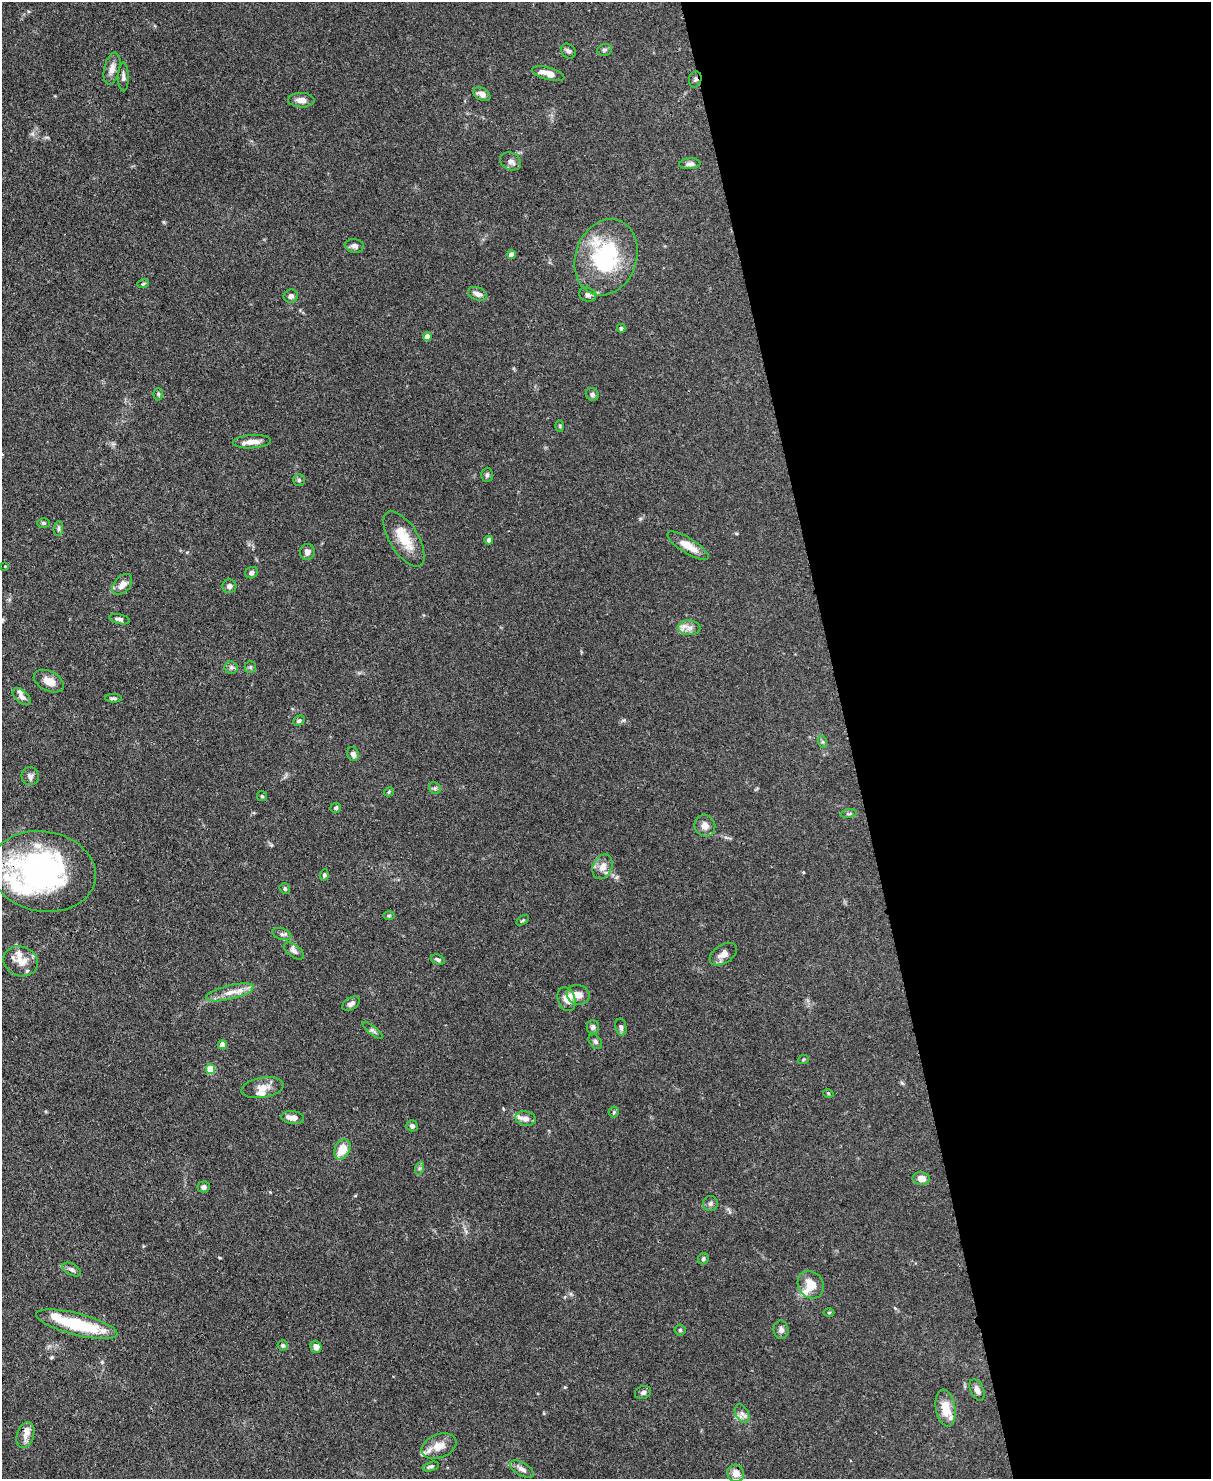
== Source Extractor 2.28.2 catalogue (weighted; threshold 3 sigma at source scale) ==
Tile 8 of 4 x 3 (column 4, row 2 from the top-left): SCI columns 3703-4911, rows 1687-3163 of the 4987 x 4969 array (HDU 1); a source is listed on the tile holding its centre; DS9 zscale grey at full resolution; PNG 1213 x 1481 px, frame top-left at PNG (2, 2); each listed source drawn as its Kron ellipse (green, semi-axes under 4 px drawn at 4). Shown black and unused: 30% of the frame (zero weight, under 3 of 4 exposures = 9% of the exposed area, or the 3 px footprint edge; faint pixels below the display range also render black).
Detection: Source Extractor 2.28.2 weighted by HDU 2 'WHT'; one run over the whole footprint, this tile lists its part. Background 0.072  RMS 0.0041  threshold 0.0183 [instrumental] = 3 sigma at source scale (4.5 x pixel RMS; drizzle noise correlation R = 1.50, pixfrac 1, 0.05/0.05 arcsec/px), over >= 5 px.
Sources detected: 118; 15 inside a brighter listed object's ellipse — not listed separately; the other 103 listed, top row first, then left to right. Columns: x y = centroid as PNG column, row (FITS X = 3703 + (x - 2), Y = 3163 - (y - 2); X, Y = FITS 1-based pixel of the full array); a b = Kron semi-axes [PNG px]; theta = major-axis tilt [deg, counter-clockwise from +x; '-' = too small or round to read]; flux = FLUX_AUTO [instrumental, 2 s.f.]
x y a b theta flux
604 50 7 5 14 0.92
568 51 8 6 -47 1.1
112 69 16 8 78 2.9
548 74 16 6 -16 3.8
123 77 14 5 -90 1.4
695 79 8 6 77 0.96
482 94 9 6 -27 2
301 100 13 7 -1 2.8
511 161 11 8 -27 1.8
690 164 10 5 4 1.6
354 246 9 6 -7 1.4
511 254 4 4 - 3.8
606 257 39 30 71 38
143 284 6 3 19 0.47
478 294 10 6 -22 2.2
588 295 9 6 -23 1.6
291 296 7 6 - 1.3
621 328 4 4 - 1
427 336 4 4 - 4.2
158 394 6 5 - 0.66
592 394 7 6 - 1.1
560 426 6 4 -89 0.5
252 442 19 6 4 3.3
487 475 7 5 86 0.77
299 480 6 5 - 0.75
43 523 6 5 - 0.68
58 529 7 5 85 0.81
404 539 31 14 -58 10
489 540 4 4 - 2.5
688 546 24 7 -32 5.3
307 552 8 7 - 1.9
5 566 2 2 - 0.32
251 573 6 5 - 1.1
122 585 12 8 48 3.2
229 586 7 6 - 1.4
120 619 10 5 -13 1.2
689 628 11 7 -1 2.4
231 667 6 6 - 0.95
250 667 6 5 - 0.63
49 681 16 10 -26 3.8
22 697 11 6 -42 1.8
113 698 8 4 -3 0.8
299 721 6 4 30 0.81
823 742 6 4 -71 0.65
353 754 7 6 - 1.7
30 776 9 8 - 1.5
435 788 6 5 - 0.82
389 792 5 4 - 0.42
262 796 5 5 - 0.63
336 808 5 5 - 0.65
849 814 8 4 8 0.75
705 826 11 10 - 2.7
603 867 13 9 64 3.6
43 871 53 40 -10 89
324 875 6 4 81 0.78
285 889 5 5 - 0.67
389 915 5 3 - 0.48
523 920 7 4 31 0.5
282 934 10 5 -18 1.1
294 951 12 6 -36 1.6
723 954 15 9 33 3.1
438 960 7 5 -19 0.81
21 961 17 14 -19 5.3
230 992 24 7 14 4.8
578 995 12 9 -15 3
566 999 12 8 -70 3.5
351 1004 10 6 33 1.4
593 1027 7 6 - 1.3
621 1027 8 5 -79 1.1
373 1030 12 4 -38 0.94
595 1041 8 5 -52 0.92
222 1045 4 4 - 4
803 1060 5 3 - 0.37
210 1069 5 4 - 9.8
262 1088 21 10 9 4
828 1093 5 3 - 0.36
614 1112 5 5 - 0.6
293 1118 11 6 -6 3.2
526 1118 10 7 -10 2.2
412 1126 5 5 - 1.1
342 1149 11 7 63 6.5
420 1168 6 4 70 0.74
921 1178 8 6 -10 3.6
204 1187 6 5 - 1.4
710 1203 7 7 - 1.2
703 1259 6 5 - 0.78
72 1269 10 5 -28 1.2
811 1285 14 12 -54 6
829 1312 5 3 - 0.38
77 1324 42 11 -14 23
680 1330 5 5 - 0.67
781 1330 9 7 -85 1.5
283 1345 5 5 - 0.81
316 1347 6 5 - 2.1
977 1390 11 6 -66 1.8
643 1392 8 6 22 1.2
945 1408 19 10 -80 7.5
742 1413 10 6 -62 1.7
25 1435 13 8 71 2.9
439 1446 18 11 21 4.7
431 1466 8 4 15 0.87
522 1469 13 6 -30 2
736 1473 9 8 - 3.4
Overlapping masked pixels (flux is a lower limit): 2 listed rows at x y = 695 79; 43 871